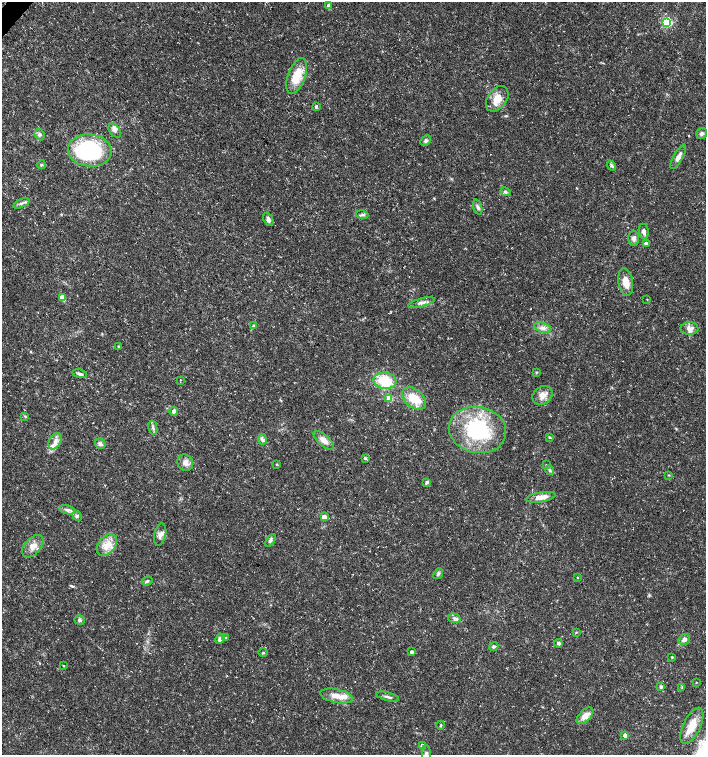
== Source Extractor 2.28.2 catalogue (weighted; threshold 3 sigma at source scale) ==
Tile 11 of 4 x 4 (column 3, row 3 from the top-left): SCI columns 2982-4389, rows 1513-3017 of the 6027 x 6026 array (HDU 1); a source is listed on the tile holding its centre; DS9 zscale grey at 2 x 2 block average (1 PNG px = mean of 2 x 2 image px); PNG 708 x 757 px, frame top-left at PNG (2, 2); each listed source drawn as its Kron ellipse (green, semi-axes under 4 px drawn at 4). Shown black and unused: <1% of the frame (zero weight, under 3 of 5 exposures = <1% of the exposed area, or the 3 px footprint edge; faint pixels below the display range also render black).
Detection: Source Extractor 2.28.2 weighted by HDU 2 'WHT'; one run over the whole footprint, this tile lists its part. Background 0.0133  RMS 0.0019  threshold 0.00841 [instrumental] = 3 sigma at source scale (4.5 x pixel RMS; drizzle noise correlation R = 1.50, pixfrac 1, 0.0396/0.0396 arcsec/px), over >= 5 px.
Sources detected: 92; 1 inside a brighter object's white glare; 1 cosmic-ray / hot-pixel residue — neither listed nor drawn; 4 inside a brighter listed object's ellipse — not listed separately; the other 86 listed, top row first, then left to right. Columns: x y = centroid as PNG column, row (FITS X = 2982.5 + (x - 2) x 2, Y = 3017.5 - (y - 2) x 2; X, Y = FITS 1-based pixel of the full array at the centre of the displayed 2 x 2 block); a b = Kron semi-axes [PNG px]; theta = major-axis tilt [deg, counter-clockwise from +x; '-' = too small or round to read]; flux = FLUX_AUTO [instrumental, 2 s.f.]
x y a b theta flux
329 6 3 3 - 2.3
667 22 4 3 - 38
297 76 19 8 70 9.3
497 99 14 9 54 6
316 107 3 3 - 0.79
115 131 8 5 -52 1.5
40 134 6 4 -66 1
702 134 6 5 - 1.1
426 141 6 4 46 1.1
90 151 22 16 -5 44
678 157 14 4 61 2.6
41 165 4 3 - 0.61
611 166 5 4 - 0.75
505 192 5 4 - 0.96
21 203 8 3 22 1.2
478 207 8 3 -72 1.1
362 214 6 3 -12 0.89
268 219 7 4 -66 1.6
644 231 8 5 -83 1.6
634 238 7 5 -90 1.6
646 243 2 2 - 1.5
626 282 14 7 -80 4.8
62 297 3 3 - 5.2
647 299 2 2 - 0.22
421 303 14 4 14 1.9
253 326 4 3 - 0.49
543 328 9 5 -19 2.1
689 329 9 6 1 2.3
118 346 3 2 - 0.33
536 372 3 2 - 0.32
80 374 7 3 -13 1.4
180 380 2 2 - 0.22
385 381 11 8 -6 13
542 395 11 8 34 3.7
389 398 3 3 - 11
414 398 14 9 -39 9.6
174 411 4 4 - 1.9
25 416 3 2 - 0.35
153 428 7 3 -76 1
477 430 29 23 -13 41
550 437 4 3 - 0.45
262 439 5 4 - 1.1
324 440 12 5 -41 3.5
55 441 9 6 62 2.7
100 444 5 5 - 1.5
365 458 4 3 - 0.73
185 463 8 7 - 2.7
277 464 3 2 - 0.44
546 465 3 3 - 0.42
550 470 5 4 - 0.96
669 475 3 2 - 0.29
427 482 4 4 - 1.1
541 497 15 5 9 4.3
67 510 8 4 -15 1.3
77 516 5 4 - 0.79
324 517 3 3 - 5.9
160 535 11 6 77 2.1
270 540 7 4 56 1.1
107 545 12 8 51 5.1
33 546 13 8 47 3.8
438 574 6 4 51 0.79
577 577 2 2 - 0.27
147 581 5 3 - 0.66
454 618 6 4 -16 1.2
80 620 5 5 - 0.93
576 632 3 2 - 0.31
225 637 3 2 - 0.32
220 639 5 3 - 1.6
684 639 6 5 - 1.5
559 643 4 3 - 0.93
494 646 4 3 - 0.86
263 652 4 2 - 0.41
412 652 2 2 - 1.3
672 657 2 2 - 0.5
64 666 3 2 - 0.23
696 682 2 2 - 0.28
661 687 4 3 - 0.92
682 688 3 2 - 0.32
336 696 17 6 -12 4.8
388 697 12 3 -16 1.2
585 716 10 5 44 4
441 725 4 3 - 0.4
692 726 19 8 65 7.3
625 735 3 3 - 3.8
422 746 3 3 - 1.9
426 754 9 4 90 1.3
Isophote crosses this tile's border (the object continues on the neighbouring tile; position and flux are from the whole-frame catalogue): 1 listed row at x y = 426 754
Diffuse or blended objects may show on this block-average render without a row.